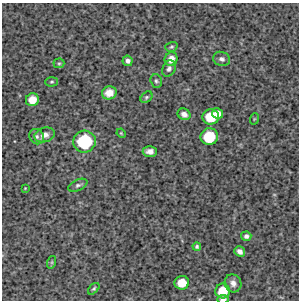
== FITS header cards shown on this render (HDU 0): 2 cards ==
NAXIS1  =                  297 /Length X axis
NAXIS2  =                  298 /Length Y axis

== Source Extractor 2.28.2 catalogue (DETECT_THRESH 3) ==
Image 297 x 298 px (HDU 0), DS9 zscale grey, 1 PNG px = 1 image px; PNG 301 x 302 px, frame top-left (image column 1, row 298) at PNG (2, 3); each listed source drawn as its Kron ellipse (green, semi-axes under 4 px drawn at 4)
Background 4390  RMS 290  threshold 877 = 3 sigma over >= 5 px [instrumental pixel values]
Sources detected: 32; all 32 listed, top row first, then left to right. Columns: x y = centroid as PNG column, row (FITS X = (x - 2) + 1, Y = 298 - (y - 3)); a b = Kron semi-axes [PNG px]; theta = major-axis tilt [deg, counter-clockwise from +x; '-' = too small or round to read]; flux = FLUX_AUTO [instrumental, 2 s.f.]
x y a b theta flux
171 47 6 4 16 3.1e+04
171 59 7 6 - 1.6e+05
222 59 8 7 - 7.6e+04
127 61 5 5 - 6.7e+04
59 63 5 5 - 2.7e+04
169 69 8 6 62 6.9e+04
156 81 7 5 -71 3.9e+04
52 82 6 4 2 2.8e+04
109 93 7 6 - 1.8e+05
146 97 7 5 42 3.2e+04
32 100 6 6 - 2.2e+05
218 113 5 5 - 1.3e+05
184 114 6 5 - 8.5e+04
211 117 8 7 - 5.0e+05
254 119 6 3 71 1.6e+04
121 133 5 3 - 1.9e+04
45 135 10 7 16 1.2e+05
37 137 8 7 - 6.1e+04
209 137 8 8 - 6.7e+05
84 142 11 11 - 1.2e+06
150 151 7 5 3 9.1e+04
78 185 10 5 26 5.2e+04
25 188 2 2 - 1.2e+04
246 236 5 4 - 6.1e+04
197 246 4 4 - 3.1e+04
240 251 6 5 - 8.3e+04
52 262 6 4 72 2.6e+04
182 283 7 7 - 3.0e+05
233 283 9 8 - 9.9e+04
94 289 7 4 44 3.3e+04
223 291 7 7 - 3.8e+05
223 299 6 3 5 6.3e+04
At the frame edge (FLAGS 8, measured only in part): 2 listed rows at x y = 223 291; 223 299